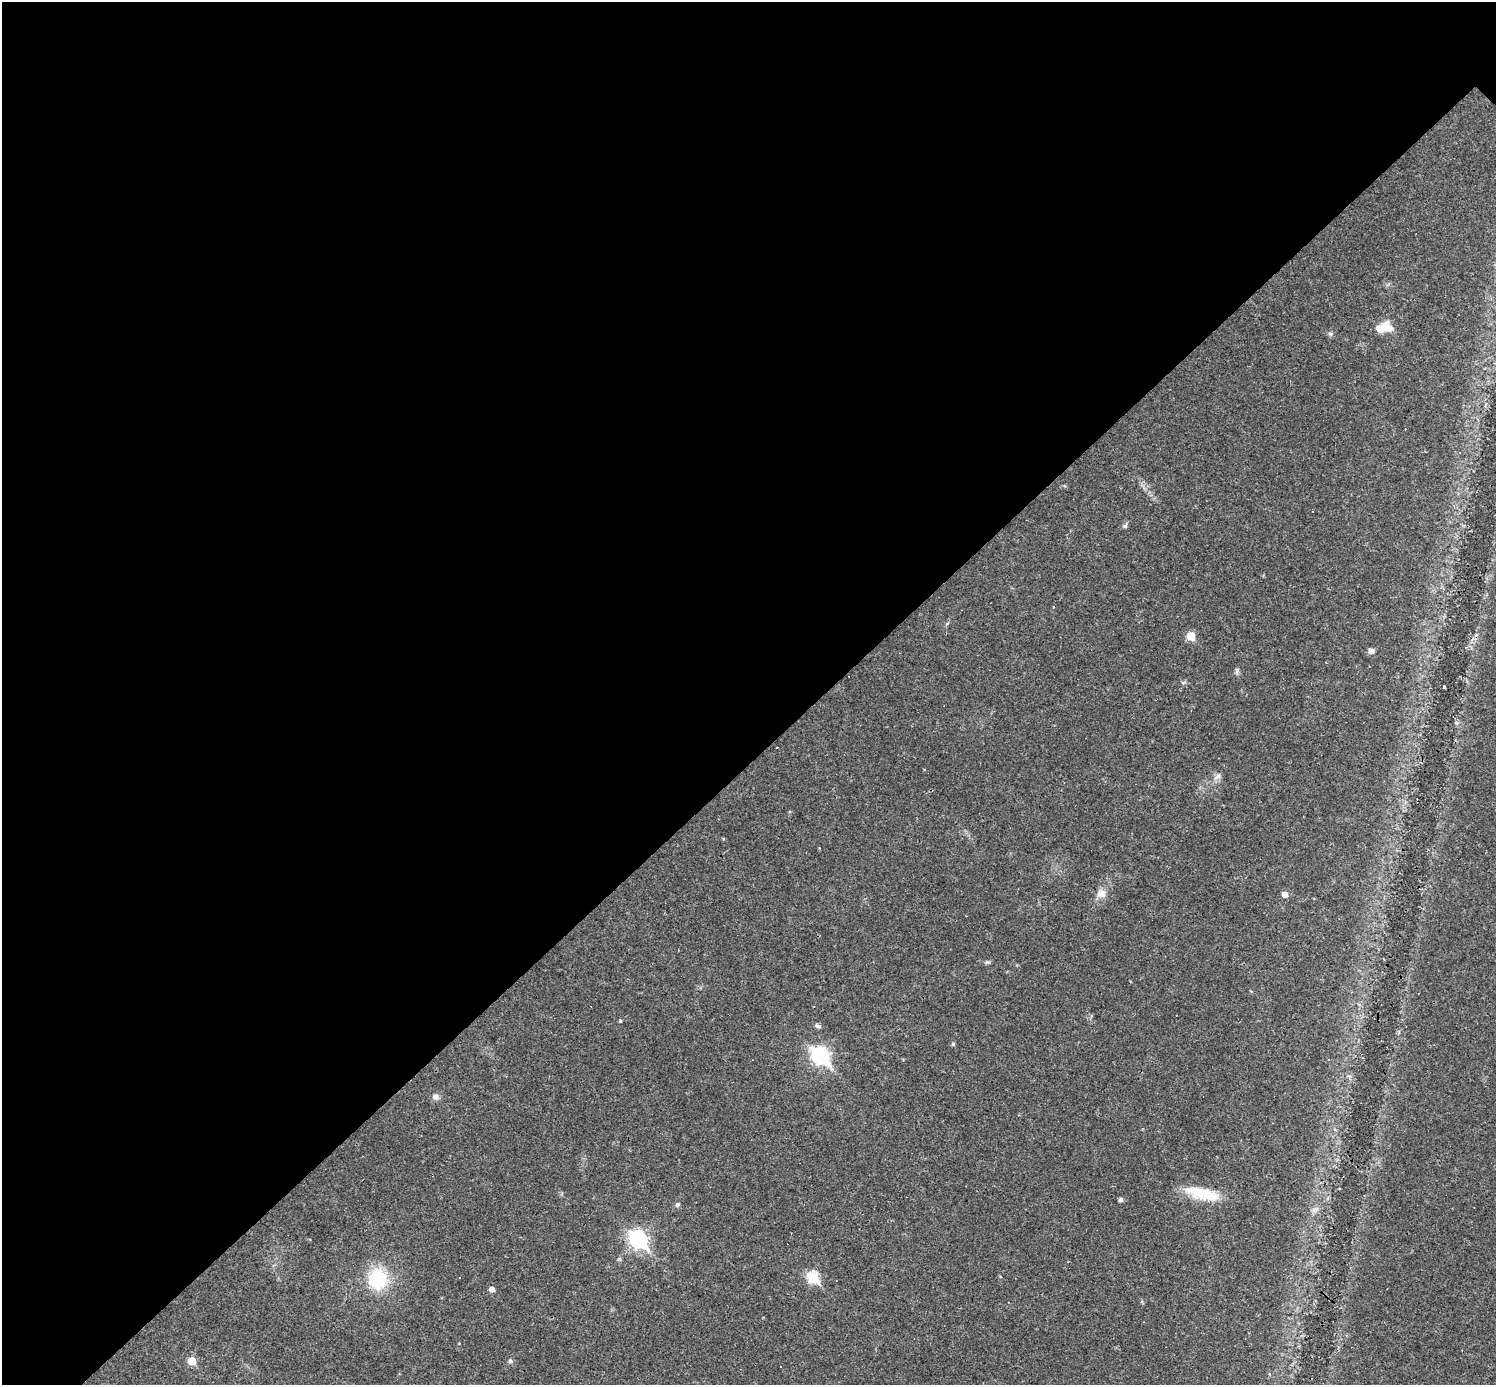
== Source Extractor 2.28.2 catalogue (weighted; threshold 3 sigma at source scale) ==
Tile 5 of 4 x 4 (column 1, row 2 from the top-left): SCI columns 1-1494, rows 3060-4442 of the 5977 x 5977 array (HDU 1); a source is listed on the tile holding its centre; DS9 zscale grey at full resolution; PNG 1498 x 1387 px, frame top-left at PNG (2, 2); no overlay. Shown black and unused: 55% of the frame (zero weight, under 3 of 4 exposures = <1% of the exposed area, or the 3 px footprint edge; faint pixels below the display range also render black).
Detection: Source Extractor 2.28.2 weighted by HDU 2 'WHT'; one run over the whole footprint, this tile lists its part. Background 0.0189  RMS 0.0037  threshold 0.0165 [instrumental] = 3 sigma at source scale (4.5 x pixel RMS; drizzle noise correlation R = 1.50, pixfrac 1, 0.05/0.05 arcsec/px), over >= 5 px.
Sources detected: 29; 1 cosmic-ray / hot-pixel residue — not listed; the other 28 listed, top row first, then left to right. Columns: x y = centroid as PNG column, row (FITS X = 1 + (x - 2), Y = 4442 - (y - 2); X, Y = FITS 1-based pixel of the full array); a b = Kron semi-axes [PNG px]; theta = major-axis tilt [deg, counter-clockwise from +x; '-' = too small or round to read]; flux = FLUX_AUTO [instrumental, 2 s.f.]
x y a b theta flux
1384 327 19 12 16 6.6
1330 334 7 4 -1 0.67
1125 526 6 5 - 0.64
1191 636 6 5 - 8.5
1371 651 6 5 - 1.9
1237 671 8 5 84 0.9
1444 687 3 2 - 0.85
777 748 3 3 - 0.71
1218 776 12 6 42 1.5
1101 893 12 11 - 3.1
1285 894 6 5 - 2.4
987 962 6 5 - 0.63
1092 1016 4 4 - 0.58
620 1021 4 4 - 0.37
818 1026 9 5 -15 0.87
953 1044 5 4 - 0.59
820 1055 9 7 -45 110
436 1097 8 7 - 1.6
1202 1193 42 13 -13 12
1121 1200 5 4 - 1.1
677 1204 7 6 - 0.82
1316 1209 10 6 21 1.4
638 1239 9 7 -46 110
813 1278 7 6 - 27
378 1279 21 19 -80 21
492 1289 5 4 - 1.9
192 1361 6 5 - 7.3
510 1361 6 5 - 0.73